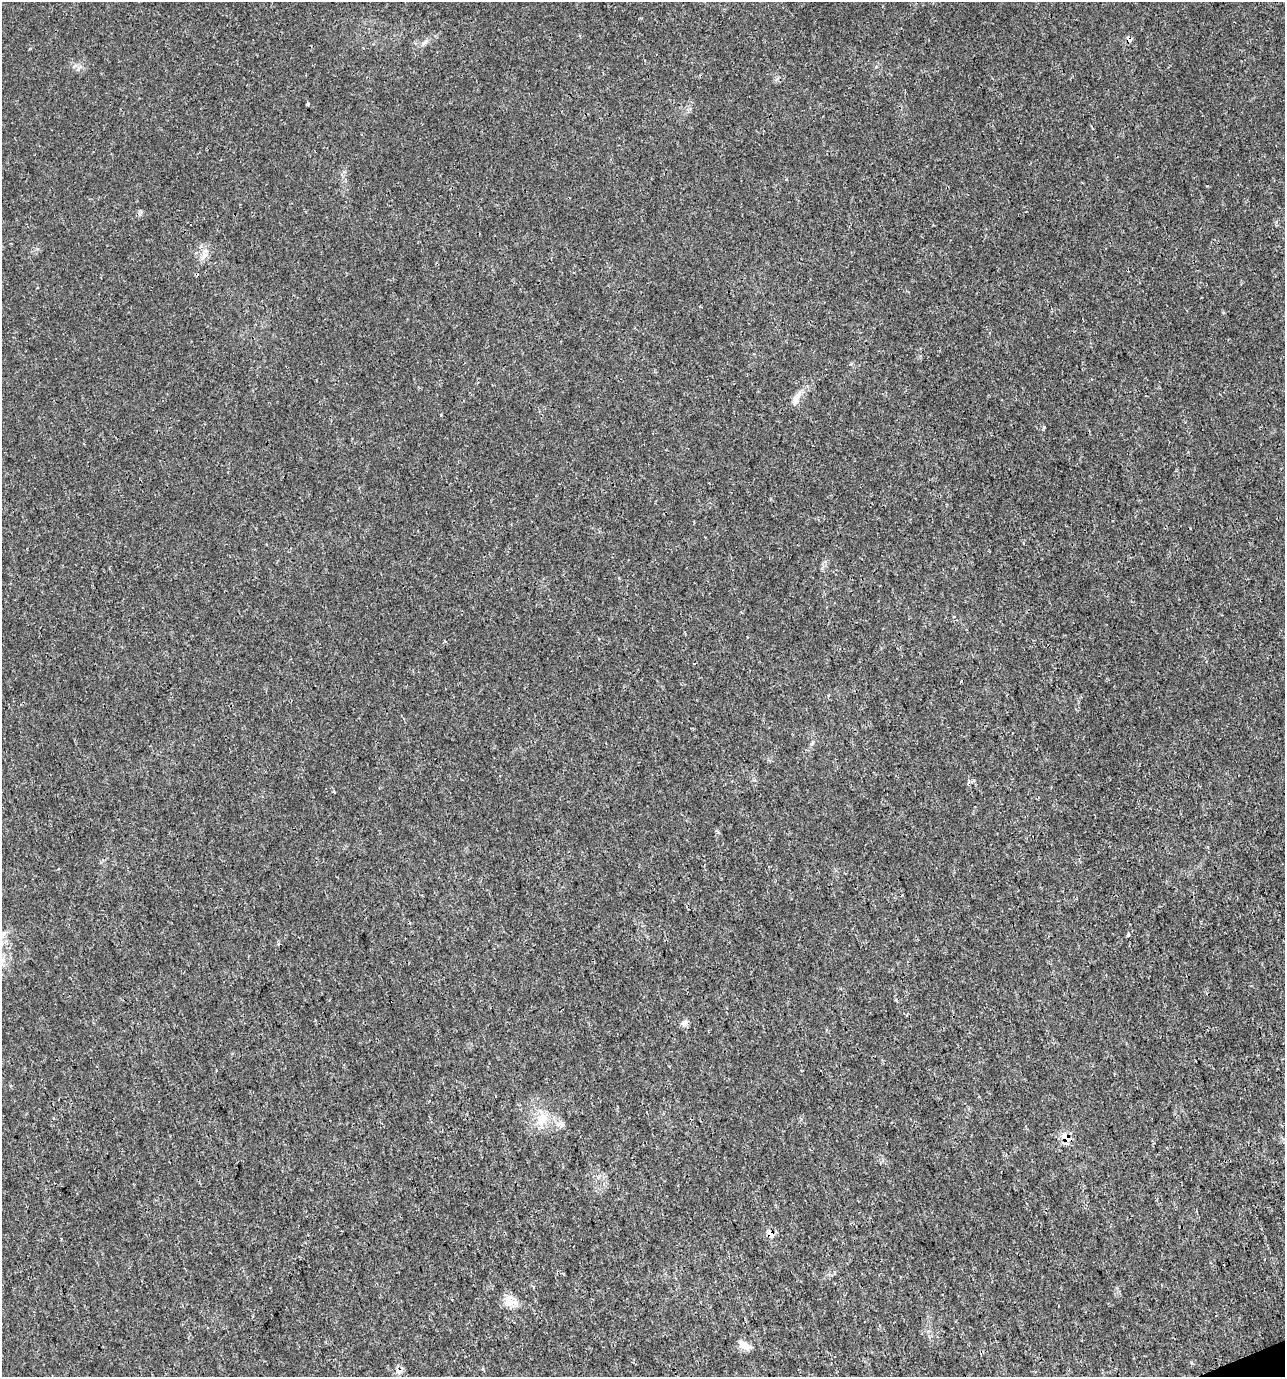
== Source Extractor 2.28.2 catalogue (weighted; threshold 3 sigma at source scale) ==
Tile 6 of 4 x 4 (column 2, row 2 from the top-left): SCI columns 1418-2700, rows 2751-4125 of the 5348 x 5507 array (HDU 1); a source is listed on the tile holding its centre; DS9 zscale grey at full resolution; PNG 1287 x 1379 px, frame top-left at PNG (2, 2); no overlay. Shown black and unused: <1% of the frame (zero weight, under 3 of 4 exposures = <1% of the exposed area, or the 3 px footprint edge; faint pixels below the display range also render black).
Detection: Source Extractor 2.28.2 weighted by HDU 2 'WHT'; one run over the whole footprint, this tile lists its part. Background 0.0058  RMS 0.0019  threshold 0.00852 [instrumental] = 3 sigma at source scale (4.5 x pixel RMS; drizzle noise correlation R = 1.50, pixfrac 1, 0.0396/0.0396 arcsec/px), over >= 5 px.
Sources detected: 14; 1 cosmic-ray / hot-pixel residue — not listed; the other 13 listed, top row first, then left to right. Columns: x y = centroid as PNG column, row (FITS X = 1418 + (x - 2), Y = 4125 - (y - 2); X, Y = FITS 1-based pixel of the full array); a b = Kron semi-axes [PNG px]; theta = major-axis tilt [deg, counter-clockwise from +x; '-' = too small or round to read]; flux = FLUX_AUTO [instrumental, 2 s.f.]
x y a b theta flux
425 42 12 5 49 0.7
308 104 3 3 - 0.54
204 254 17 8 75 1.6
796 400 15 9 78 1.2
4 933 9 7 45 0.81
1128 935 5 4 - 0.34
684 1023 9 7 16 0.68
542 1119 23 14 63 3.7
1066 1138 12 9 -45 2.1
770 1234 12 6 -55 0.93
508 1301 16 14 -54 2.2
744 1345 17 9 -35 1.5
399 1371 10 7 19 0.84
Overlapping masked pixels (flux is a lower limit): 3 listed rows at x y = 204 254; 1066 1138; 770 1234
Isophote crosses this tile's border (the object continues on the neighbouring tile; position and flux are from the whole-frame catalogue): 1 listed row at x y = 4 933
Unlisted compact peaks at least as high as the median listed source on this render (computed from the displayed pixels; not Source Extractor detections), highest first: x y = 1044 427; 37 249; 718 832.